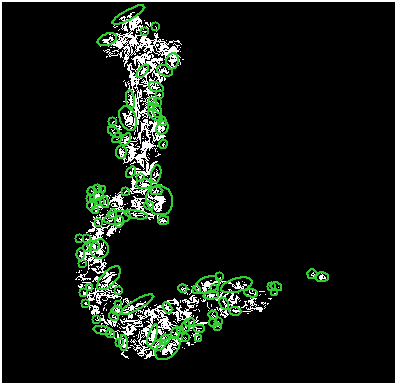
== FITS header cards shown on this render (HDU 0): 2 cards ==
NAXIS1  =                  393
NAXIS2  =                  381

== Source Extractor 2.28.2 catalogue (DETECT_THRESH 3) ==
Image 393 x 381 px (HDU 0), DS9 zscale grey, 1 PNG px = 1 image px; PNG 397 x 385 px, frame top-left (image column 1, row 381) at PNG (2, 2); each listed source drawn as its Kron ellipse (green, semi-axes under 4 px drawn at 4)
Background 0.5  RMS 1.1e-06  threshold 3.43e-06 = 3 sigma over >= 5 px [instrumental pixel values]
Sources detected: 216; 117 with non-positive FLUX_AUTO (blend fragments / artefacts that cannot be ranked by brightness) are neither listed nor drawn; the other 99 listed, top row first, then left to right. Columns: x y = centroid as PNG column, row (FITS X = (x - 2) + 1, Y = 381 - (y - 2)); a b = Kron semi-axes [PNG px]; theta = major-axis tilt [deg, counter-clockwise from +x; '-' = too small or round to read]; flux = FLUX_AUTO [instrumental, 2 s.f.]
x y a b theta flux
128 15 18 5 28 0.88
156 27 4 2 - 0.52
144 31 2 2 - 0.0016
107 40 10 6 19 1.3
172 61 8 6 78 0.96
143 71 8 3 48 1.5
165 71 8 5 -19 0.83
156 87 8 5 -19 0.55
159 95 3 3 - 1.1
130 99 9 4 -81 0.087
153 102 3 2 - 0.21
158 103 3 3 - 0.13
151 107 3 2 - 0.044
157 111 7 4 -79 1.2
156 116 8 3 -29 0.13
128 118 13 8 -68 0.18
113 121 4 2 - 0.12
162 121 4 3 - 0.66
162 128 7 5 62 0.65
114 132 7 3 -38 0.69
117 138 6 2 50 0.14
126 140 7 4 57 0.42
163 144 4 3 - 0.29
121 152 6 5 - 0.77
131 172 6 3 54 1.1
156 174 9 5 79 0.12
141 177 3 2 - 0.38
144 184 8 5 3 2.5
97 188 3 2 - 0.092
103 190 2 2 - 0.12
92 191 4 2 - 0.0086
126 191 4 2 - 0.4
156 191 6 3 1 0.28
97 196 7 4 13 0.26
91 199 2 2 - 0.022
160 200 15 13 -70 3.2
100 201 3 2 - 0.32
105 202 6 3 -72 0.07
91 205 5 2 - 0.24
149 206 5 4 - 0.32
96 211 2 2 - 0.39
113 214 4 3 - 0.79
136 215 12 3 -11 0.71
118 218 13 6 11 1.3
164 220 5 4 - 0.67
119 222 6 2 78 2.3
98 223 4 2 - 0.27
79 238 4 2 - 0.64
87 239 3 2 - 0.26
93 246 7 4 -25 0.76
88 247 4 2 - 0.66
100 249 9 9 - 1.6
81 254 6 3 86 0.029
82 263 2 2 - 0.28
312 274 5 5 - 0.61
220 277 2 2 - 0.26
322 277 7 4 0 2.1
109 278 15 7 47 4.1
207 285 13 8 22 0.71
237 285 16 7 15 0.58
89 287 3 2 - 0.35
271 287 3 2 - 0.19
276 287 6 4 -15 0.5
183 288 5 4 - 0.21
197 289 4 2 - 0.17
215 289 3 2 - 0.0028
118 290 4 2 - 0.87
84 293 3 3 - 0.2
251 293 7 3 -7 0.21
274 293 3 2 - 0.027
211 295 8 4 2 1.2
85 304 3 3 - 0.0034
119 304 3 2 - 0.21
224 304 7 3 -62 0.13
137 305 19 5 29 2.2
167 308 6 3 -59 0.92
117 311 5 4 - 0.21
235 311 6 3 -5 0.26
213 315 5 2 - 0.011
114 316 5 2 - 0.055
96 320 4 2 - 0.091
218 321 3 2 - 0.026
190 323 5 2 - 0.23
213 323 4 2 - 0.17
218 326 3 3 - 0.27
186 327 6 2 75 0.28
199 328 6 2 0 0.023
103 330 9 4 -12 1.6
180 330 3 2 - 0.069
176 333 6 2 71 0.57
110 334 4 4 - 0.62
153 336 11 4 72 1.1
186 337 2 2 - 0.098
199 338 3 2 - 0.22
165 340 5 4 - 0.15
119 343 3 2 - 0.33
124 343 8 4 -86 1.1
159 345 7 5 18 0.16
168 348 14 8 39 2.7
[117 non-positive-flux detections neither listed nor drawn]